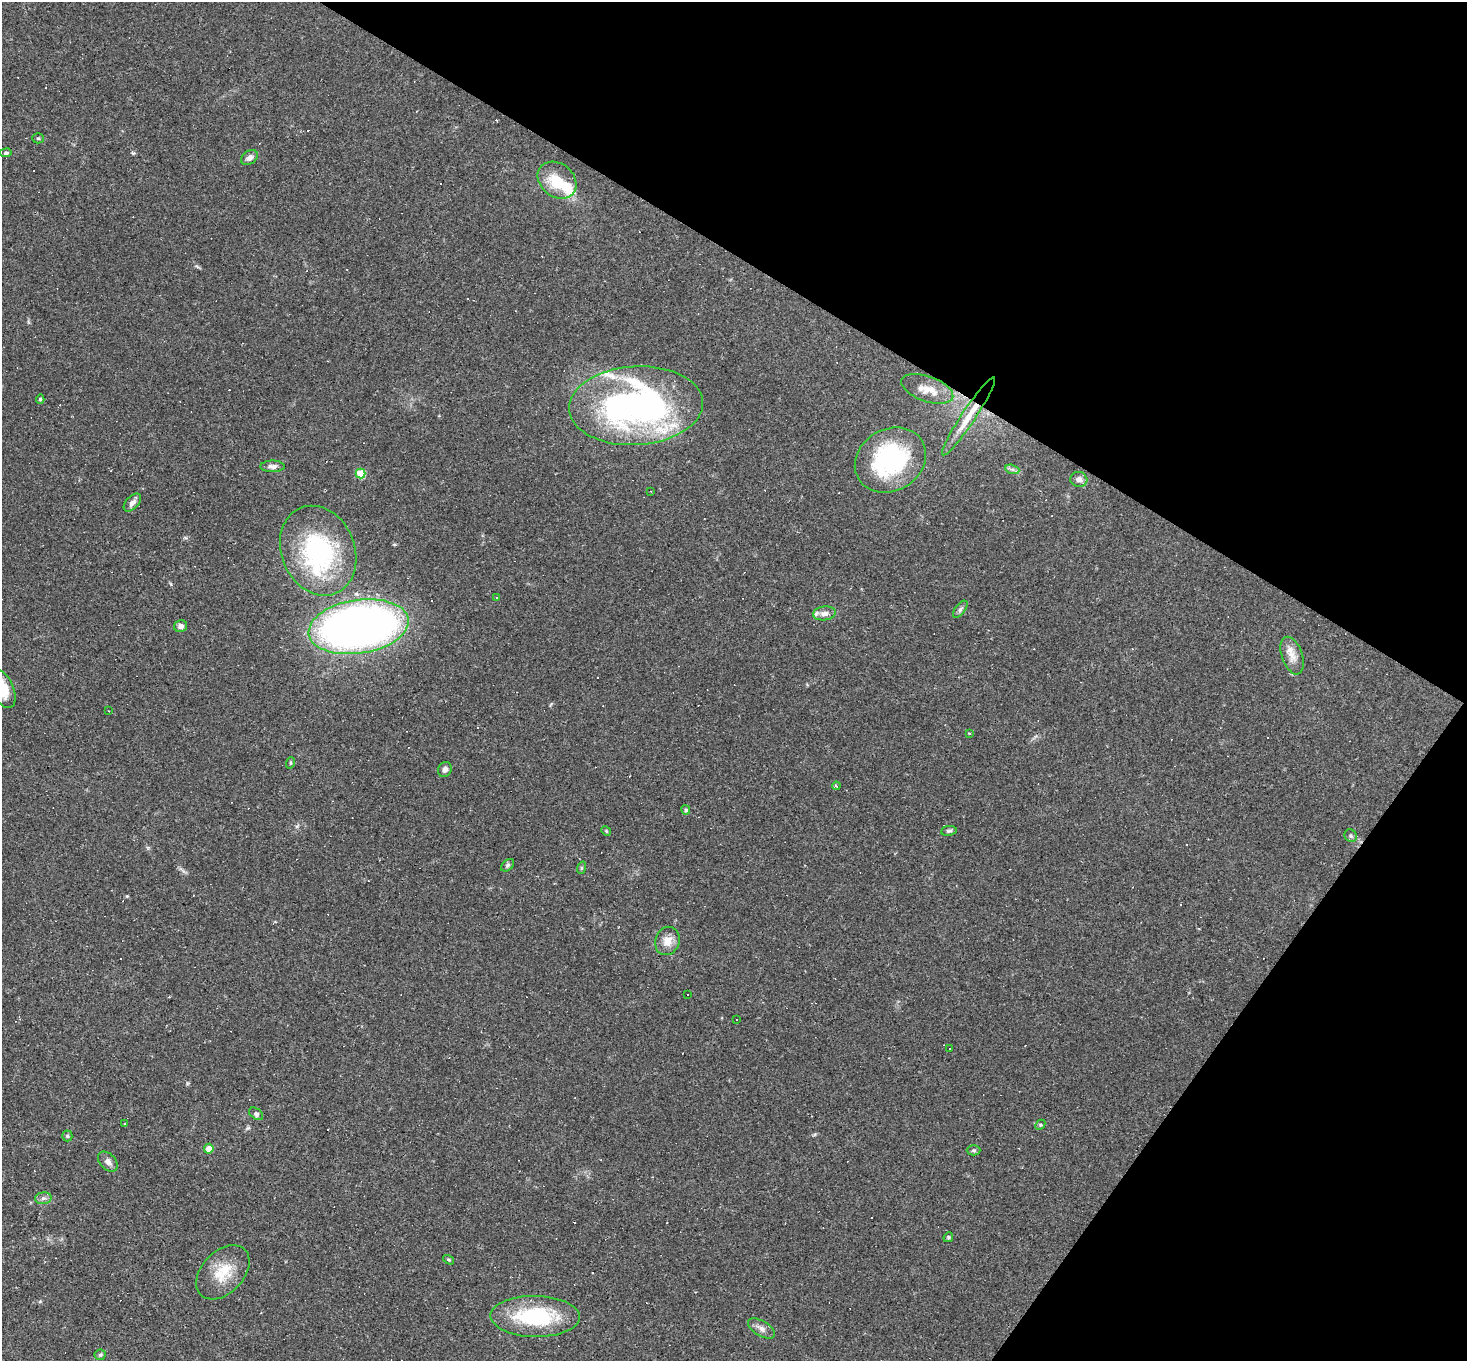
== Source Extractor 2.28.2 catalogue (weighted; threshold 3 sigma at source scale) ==
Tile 8 of 4 x 4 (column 4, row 2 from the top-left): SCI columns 4395-5859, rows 2864-4222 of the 5859 x 5866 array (HDU 1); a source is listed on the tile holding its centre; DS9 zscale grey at full resolution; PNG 1469 x 1363 px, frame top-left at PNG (2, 2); each listed source drawn as its Kron ellipse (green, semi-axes under 4 px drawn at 4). Shown black and unused: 28% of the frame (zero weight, under 2 of 3 exposures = <1% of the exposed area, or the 3 px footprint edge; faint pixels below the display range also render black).
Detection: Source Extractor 2.28.2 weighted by HDU 2 'WHT'; one run over the whole footprint, this tile lists its part. Background 0.0633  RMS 0.006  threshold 0.0271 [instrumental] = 3 sigma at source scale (4.5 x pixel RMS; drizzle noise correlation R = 1.50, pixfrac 1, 0.05/0.05 arcsec/px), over >= 5 px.
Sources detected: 100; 1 inside a brighter object's white glare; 43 cosmic-ray / hot-pixel residue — neither listed nor drawn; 4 inside a brighter listed object's ellipse — not listed separately; the other 52 listed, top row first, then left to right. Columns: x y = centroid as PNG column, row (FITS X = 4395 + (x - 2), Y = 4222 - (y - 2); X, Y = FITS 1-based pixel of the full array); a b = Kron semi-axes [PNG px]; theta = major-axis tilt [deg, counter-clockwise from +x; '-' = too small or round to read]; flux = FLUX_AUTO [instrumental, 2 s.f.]
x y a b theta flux
38 138 5 5 - 0.74
6 153 6 4 7 1.2
249 158 9 6 37 2.9
557 180 21 16 -38 19
927 389 27 12 -19 9
40 399 5 4 - 0.86
636 406 67 39 3 230
968 416 46 7 56 12
890 460 37 31 31 77
272 466 12 6 0 3
1012 469 7 4 -18 1.5
361 474 5 5 - 23
1079 479 8 7 - 3.7
651 491 3 2 - 0.7
132 503 11 6 47 2.8
318 551 46 36 -67 79
497 597 3 3 - 9.2
960 609 10 5 52 1.6
824 613 11 7 8 3.6
181 626 7 6 - 2.7
359 627 50 27 9 410
1292 656 19 10 -70 6.5
2 688 21 11 -66 16
109 711 4 2 - 0.4
969 733 3 2 - 0.73
290 763 6 4 72 0.69
445 770 8 6 60 2.4
836 786 4 3 - 0.78
686 810 4 4 - 1
606 831 5 4 - 0.67
949 831 8 5 6 1.3
1351 836 6 6 - 1.3
508 865 7 5 41 1.2
581 868 6 4 72 0.7
667 941 14 12 70 6.8
688 995 2 2 - 0.46
737 1019 3 2 - 0.59
950 1048 2 2 - 0.52
256 1114 8 5 -37 1.6
125 1123 3 2 - 0.81
1040 1125 6 4 45 0.78
67 1136 5 5 - 0.82
209 1149 5 5 - 6.2
974 1150 7 5 -1 1
108 1162 12 7 -44 2.9
43 1198 8 5 7 1.9
948 1237 5 4 - 0.8
449 1260 6 3 -32 0.72
223 1272 32 21 46 18
535 1316 44 20 -1 52
761 1328 15 7 -31 3.5
100 1355 6 5 - 0.95
Isophote crosses this tile's border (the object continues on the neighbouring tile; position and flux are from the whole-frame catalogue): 1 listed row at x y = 2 688